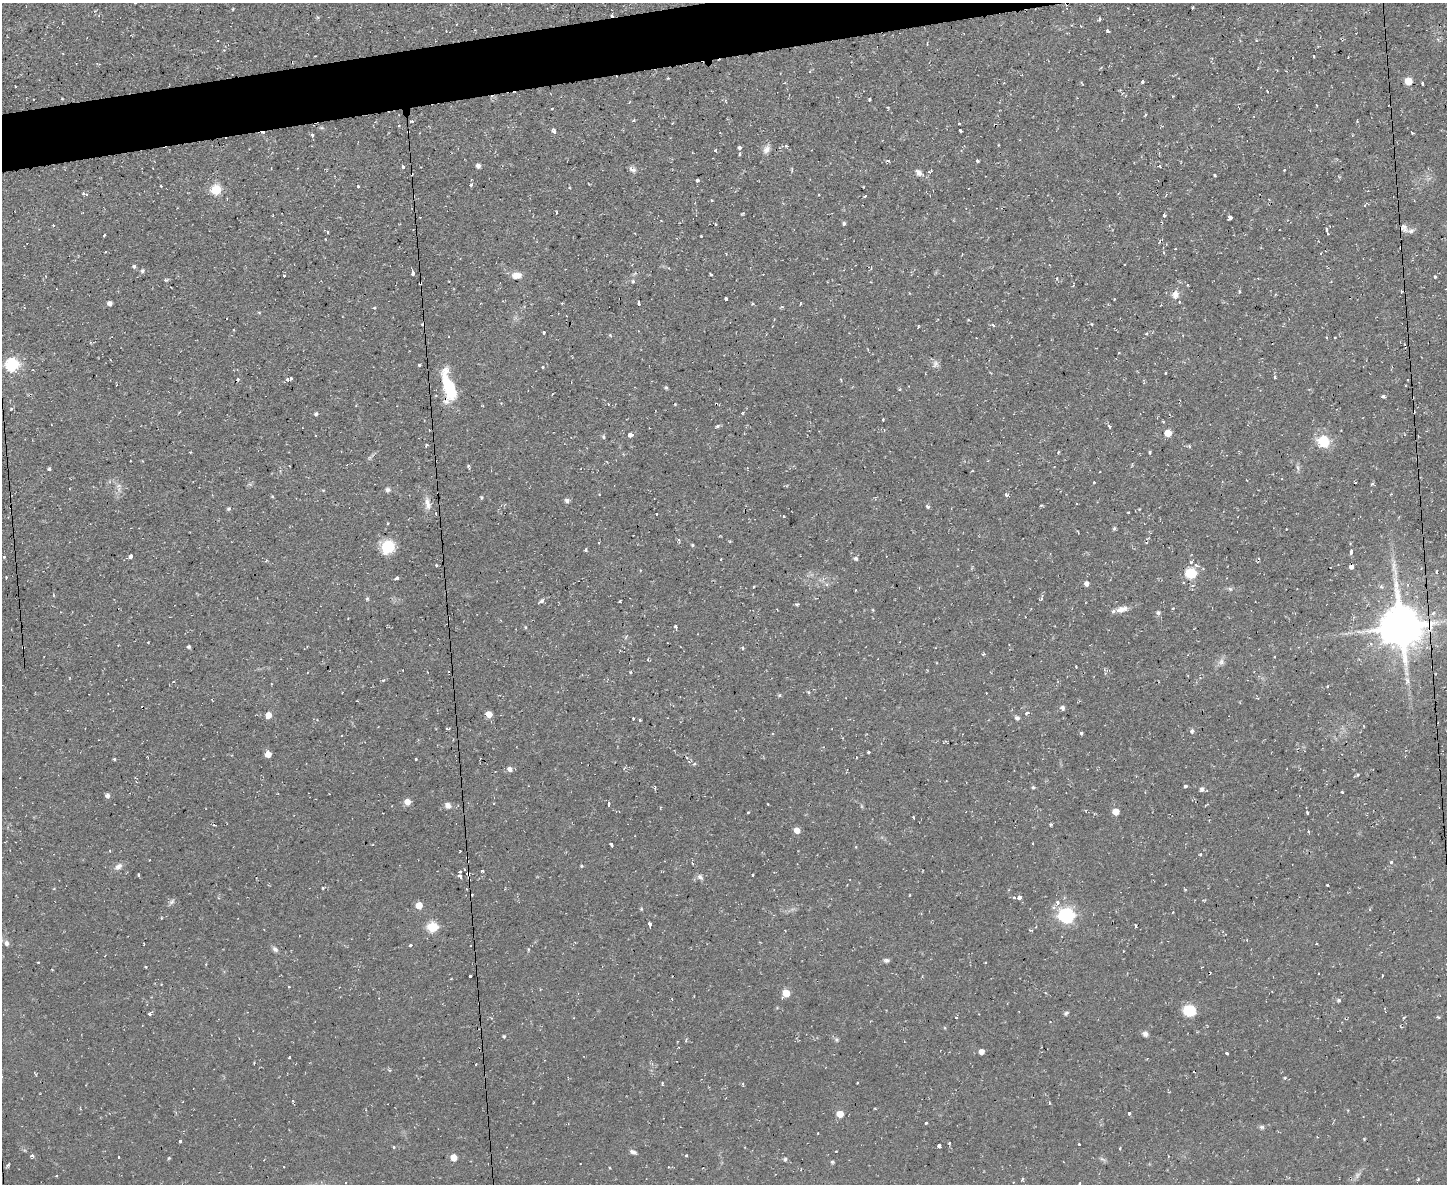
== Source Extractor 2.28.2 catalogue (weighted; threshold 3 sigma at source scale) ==
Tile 8 of 3 x 4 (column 2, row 3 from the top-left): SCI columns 1575-3019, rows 1184-2365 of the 4703 x 4729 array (HDU 1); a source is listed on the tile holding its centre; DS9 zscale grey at full resolution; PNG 1449 x 1186 px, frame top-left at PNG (2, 3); no overlay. Shown black and unused: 3% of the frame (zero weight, under 2 of 3 exposures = <1% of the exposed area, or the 3 px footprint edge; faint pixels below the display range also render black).
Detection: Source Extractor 2.28.2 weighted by HDU 2 'WHT'; one run over the whole footprint, this tile lists its part. Background 0.0596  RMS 0.0061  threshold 0.0276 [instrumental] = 3 sigma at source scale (4.5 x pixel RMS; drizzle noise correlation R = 1.50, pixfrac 1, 0.05/0.05 arcsec/px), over >= 5 px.
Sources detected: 337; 1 too faint to see at this stretch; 1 inside a brighter object's white glare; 35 cosmic-ray / hot-pixel residue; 1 long thin detection or spike segment (spike, bleed or trail) — not listed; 5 inside a brighter listed object's ellipse — not listed separately; the other 294 listed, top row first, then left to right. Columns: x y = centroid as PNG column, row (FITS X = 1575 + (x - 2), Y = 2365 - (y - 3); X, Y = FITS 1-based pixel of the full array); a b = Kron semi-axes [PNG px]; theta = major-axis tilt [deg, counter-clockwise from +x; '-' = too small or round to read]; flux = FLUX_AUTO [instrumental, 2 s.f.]
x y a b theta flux
1193 7 3 2 - 0.69
233 9 3 2 - 0.7
1100 19 4 3 - 2.8
1108 31 4 3 - 2.2
1313 56 3 2 - 0.77
1408 81 5 5 - 15
1142 82 3 3 - 2.1
1422 83 3 3 - 1.4
1267 91 3 2 - 0.91
33 99 3 2 - 0.74
62 99 4 3 - 0.42
869 99 3 3 - 1.8
726 101 5 3 - 0.63
552 108 2 2 - 0.82
412 121 3 3 - 2.1
634 121 4 3 - 0.87
672 123 3 2 - 0.45
959 124 3 3 - 1.5
399 125 3 2 - 0.6
408 131 3 3 - 1
554 131 5 3 - 3.1
960 131 4 3 - 3.4
720 133 3 2 - 0.36
1412 133 3 3 - 0.85
312 135 4 3 - 1.6
998 145 3 2 - 0.52
786 146 4 3 - 0.71
740 148 5 4 - 2.1
767 149 11 7 52 3.3
715 150 3 3 - 1.2
977 160 3 3 - 2.7
888 161 4 3 - 1.1
478 166 4 4 - 2.2
1160 166 3 3 - 1.3
403 167 3 3 - 2.7
633 170 11 6 -6 2.2
1284 170 3 3 - 0.64
919 172 9 7 -55 2.5
930 172 4 3 - 1.2
1215 175 3 3 - 1.1
697 180 3 3 - 3.7
471 185 3 3 - 2
161 186 3 3 - 0.78
358 186 3 3 - 1.3
570 188 3 2 - 0.68
216 190 6 6 - 29
83 193 4 3 - 0.78
86 194 4 2 - 0.52
865 196 3 3 - 1.2
712 200 3 3 - 0.94
557 212 3 2 - 0.64
1164 215 3 3 - 1.6
1230 218 4 3 - 13
844 223 4 4 - 1.1
53 225 3 3 - 0.56
1404 226 9 7 -22 2.2
1326 229 5 4 - 2.6
327 231 5 3 - 0.98
1411 231 10 7 14 2.3
104 235 3 3 - 2.3
1175 249 2 2 - 0.48
1125 264 3 2 - 0.68
134 266 5 4 - 1.1
871 268 4 2 - 0.58
412 273 5 3 - 3
711 274 3 2 - 0.68
516 275 11 7 5 5.2
284 276 3 3 - 5
1435 276 3 3 - 1.3
633 281 5 4 - 1
1331 282 3 2 - 0.45
1188 285 4 2 - 0.51
909 293 4 2 - 0.39
1175 295 11 9 76 4
726 299 3 3 - 3.3
110 303 4 4 - 2.6
562 303 3 2 - 0.52
639 303 5 3 - 3.3
375 308 4 3 - 0.74
259 313 5 3 - 0.56
968 320 4 3 - 0.57
992 325 5 3 - 0.99
234 330 3 2 - 0.6
543 332 3 3 - 1.4
610 335 5 4 - 0.59
1335 338 3 2 - 0.89
12 364 6 6 - 80
935 364 10 8 77 2.4
419 365 3 3 - 2.1
543 367 3 3 - 1.9
925 373 3 2 - 0.39
1165 373 3 2 - 0.93
1275 377 3 3 - 1
287 379 4 4 - 1.3
666 387 5 3 - 0.72
900 389 4 4 - 0.63
451 391 39 14 -76 24
1383 396 4 4 - 1.3
675 404 3 3 - 0.5
316 413 5 4 - 0.98
742 413 4 3 - 0.62
883 420 3 2 - 1
1163 421 4 3 - 0.57
717 426 4 4 - 1.5
1110 427 4 3 - 0.79
884 430 4 4 - 0.85
1168 433 5 5 - 10
630 435 4 3 - 19
603 437 6 3 -70 0.76
1323 441 13 12 - 15
426 445 4 3 - 0.94
190 452 3 3 - 0.73
1058 452 4 3 - 0.66
1150 452 4 3 - 1.6
468 466 4 3 - 1.1
49 469 4 3 - 1
971 471 3 3 - 0.52
387 490 6 6 - 1.5
438 493 3 2 - 0.97
1006 494 6 4 -63 1.1
272 496 4 4 - 0.58
482 497 4 4 - 0.76
567 500 6 5 - 1.6
427 504 17 7 -83 4.7
1041 505 4 3 - 0.72
928 506 5 3 - 1.4
229 509 5 5 - 1
1128 512 3 2 - 0.73
436 513 3 3 - 0.77
656 514 3 2 - 0.91
784 516 3 2 - 0.44
388 523 4 2 - 0.47
1114 528 5 4 - 0.93
1286 529 2 2 - 0.54
679 540 4 4 - 0.9
599 543 3 3 - 0.55
692 545 5 3 - 0.63
388 546 14 13 - 16
585 550 3 3 - 1.9
1351 551 4 3 - 11
130 556 4 3 - 10
4 557 4 3 - 0.59
856 558 5 5 - 1.6
721 559 3 2 - 0.64
1191 562 4 4 - 1
436 565 3 3 - 1.1
1351 566 4 3 - 12
1437 572 4 3 - 0.9
1191 573 6 6 - 34
6 577 3 3 - 0.62
397 578 4 3 - 1.3
1087 583 5 5 - 2.5
754 586 3 2 - 0.66
1381 587 5 4 - 1.2
1230 589 6 5 - 1.1
367 599 5 4 - 0.86
1041 599 4 4 - 0.98
540 601 6 4 31 2.5
620 601 3 3 - 1.4
797 604 5 4 - 0.89
1173 608 4 3 - 0.56
1122 609 14 7 15 4.9
873 610 4 4 - 0.56
1158 612 6 5 - 1.2
1401 626 13 13 - 2200
526 627 5 3 - 0.62
675 627 4 3 - 1.2
23 647 3 2 - 0.69
189 647 4 4 - 1.2
743 648 4 3 - 0.92
983 654 3 3 - 1.2
648 660 4 3 - 0.63
1221 662 9 7 58 2.5
1432 667 3 2 - 0.5
630 672 3 3 - 0.75
383 680 4 4 - 0.84
1407 680 11 5 -78 2.7
1063 707 6 5 - 1.6
1027 713 4 3 - 2.1
489 714 5 5 - 8.4
268 715 8 5 59 5.3
633 718 3 3 - 0.69
1017 718 6 5 - 1.7
640 720 3 3 - 2.2
447 729 5 2 - 0.59
1192 731 3 3 - 7.4
1081 733 4 3 - 1.3
342 735 2 2 - 0.71
869 753 3 3 - 0.7
268 754 5 4 - 8
114 759 3 3 - 0.71
416 759 3 3 - 0.75
694 763 5 3 - 0.9
510 769 7 5 -34 2.3
1358 775 5 5 - 0.88
1185 786 3 3 - 4.1
1033 787 5 4 - 0.9
1202 789 6 5 - 2.1
1342 792 4 2 - 0.48
107 795 5 5 - 2
407 801 5 5 - 6.1
608 804 4 3 - 2
448 805 7 6 - 2.9
1206 805 6 2 33 0.7
748 812 3 2 - 1
1116 812 5 5 - 8.2
1307 813 4 2 - 1.6
913 817 3 3 - 1.3
1051 824 5 3 - 0.74
797 830 5 5 - 5.4
1308 831 3 3 - 0.79
1032 843 3 2 - 0.67
611 844 4 3 - 2.4
110 851 3 3 - 0.57
460 851 3 2 - 0.54
1201 854 4 3 - 0.66
1391 862 4 4 - 0.92
118 866 11 7 32 3
581 866 4 3 - 0.67
482 871 4 3 - 1.3
468 873 4 3 - 1.6
139 875 3 3 - 1.1
752 875 3 3 - 1.6
461 876 5 4 - 1.1
700 877 8 6 -20 1.8
1327 885 3 2 - 1.1
910 895 3 2 - 0.49
1019 897 4 4 - 3.2
1014 898 3 3 - 1.2
1203 900 4 3 - 0.61
172 902 9 5 45 1.5
1058 902 5 5 - 2
419 905 5 5 - 9.8
641 909 5 4 - 0.67
1173 912 3 2 - 0.41
1067 916 7 6 - 150
161 918 3 3 - 0.59
650 924 6 3 -77 2.1
1135 926 4 2 - 0.7
432 927 6 5 - 39
1247 940 3 3 - 0.43
7 943 9 6 -65 2.3
144 944 3 2 - 0.78
410 945 3 3 - 1
275 949 9 5 -44 1.7
528 949 4 4 - 0.6
886 960 7 5 3 1.4
146 967 3 2 - 0.66
470 976 3 3 - 4.1
1382 976 3 2 - 0.64
288 987 3 3 - 1.7
786 993 6 5 - 11
1339 1000 5 5 - 1.2
1189 1011 14 12 -8 12
1066 1013 7 5 30 1.1
150 1014 4 3 - 1.6
956 1017 3 3 - 6
1438 1017 6 3 -17 0.64
1404 1018 4 3 - 0.71
945 1028 5 3 - 0.53
1145 1034 7 7 - 1.9
504 1036 4 3 - 0.67
836 1040 6 6 - 1.2
677 1041 3 2 - 0.51
981 1052 4 4 - 4.1
1227 1053 3 3 - 3
289 1057 3 3 - 1.2
254 1063 3 2 - 0.49
476 1064 3 2 - 0.51
1285 1078 5 3 - 0.6
662 1083 5 2 - 1.1
857 1083 3 2 - 0.45
743 1084 4 3 - 0.74
1050 1103 4 3 - 0.5
1129 1113 3 3 - 5.4
840 1114 5 5 - 9.5
926 1123 3 3 - 1.1
1262 1127 7 5 -2 1.2
818 1133 3 2 - 0.41
180 1141 3 3 - 1.9
1079 1144 3 3 - 0.99
939 1146 4 3 - 4.4
394 1147 3 3 - 0.96
1120 1148 3 2 - 0.85
632 1152 8 5 -19 1.7
32 1155 4 3 - 1.7
686 1156 3 3 - 1.4
454 1157 5 5 - 8.3
169 1158 4 4 - 0.68
785 1159 5 4 - 1.1
1102 1159 10 4 -32 1.2
56 1176 3 2 - 0.67
1418 1179 4 3 - 0.62
1080 1183 4 3 - 0.69
Overlapping masked pixels (flux is a lower limit): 9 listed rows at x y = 408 131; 451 391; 438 493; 1351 566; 1191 573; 1401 626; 23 647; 1432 667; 468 873
Unlisted compact peaks at least as high as the median listed source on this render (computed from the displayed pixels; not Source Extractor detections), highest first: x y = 832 1162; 11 409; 779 695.